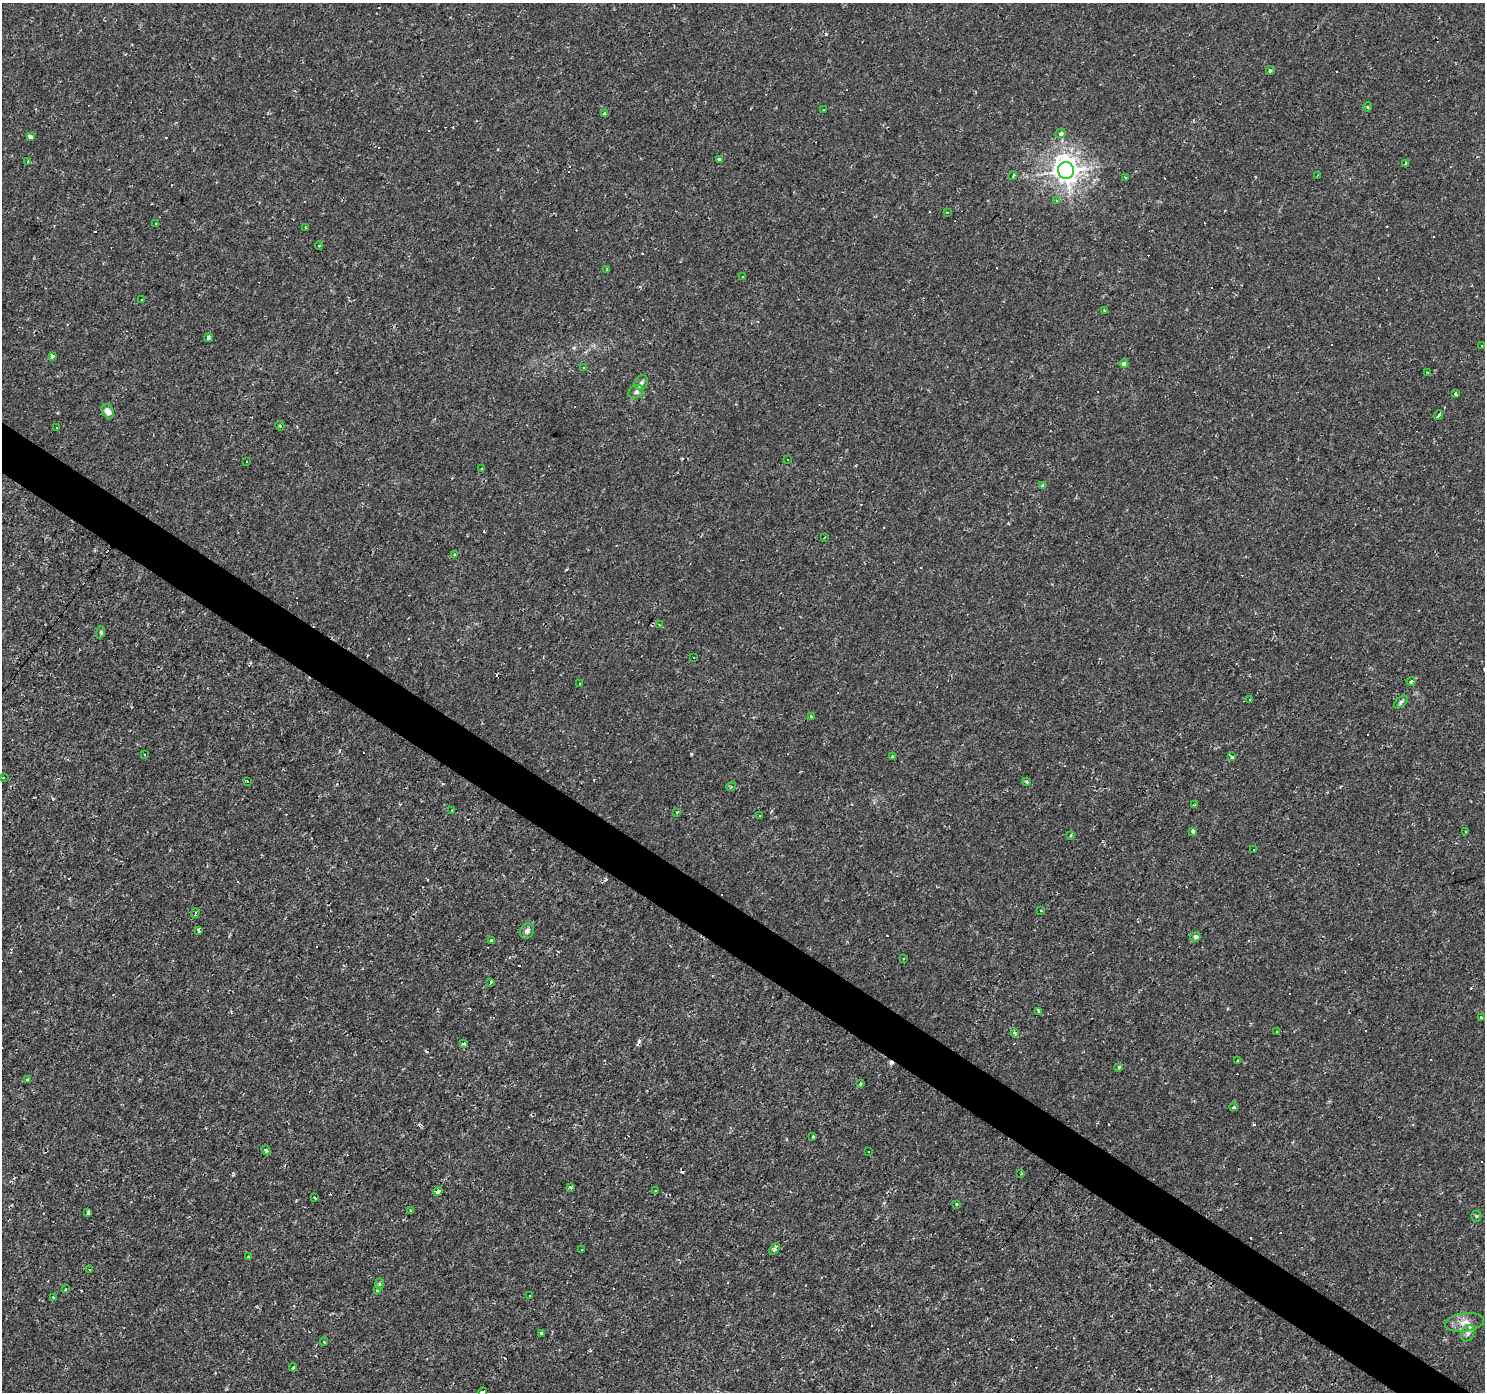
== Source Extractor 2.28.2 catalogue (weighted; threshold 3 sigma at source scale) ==
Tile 6 of 4 x 4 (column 2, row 2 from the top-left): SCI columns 1486-2968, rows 3027-4416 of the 5934 x 5985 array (HDU 1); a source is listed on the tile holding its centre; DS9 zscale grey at full resolution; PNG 1487 x 1394 px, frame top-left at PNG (2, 3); each listed source drawn as its Kron ellipse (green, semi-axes under 4 px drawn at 4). Shown black and unused: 3% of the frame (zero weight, under 2 of 3 exposures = <1% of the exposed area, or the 3 px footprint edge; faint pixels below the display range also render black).
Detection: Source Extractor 2.28.2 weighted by HDU 2 'WHT'; one run over the whole footprint, this tile lists its part. Background 0.00108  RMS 0.0015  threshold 0.00681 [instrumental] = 3 sigma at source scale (4.5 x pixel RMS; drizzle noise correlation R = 1.50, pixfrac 1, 0.0396/0.0396 arcsec/px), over >= 5 px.
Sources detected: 180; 70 cosmic-ray / hot-pixel residue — neither listed nor drawn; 1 inside a brighter listed object's ellipse — not listed separately; the other 109 listed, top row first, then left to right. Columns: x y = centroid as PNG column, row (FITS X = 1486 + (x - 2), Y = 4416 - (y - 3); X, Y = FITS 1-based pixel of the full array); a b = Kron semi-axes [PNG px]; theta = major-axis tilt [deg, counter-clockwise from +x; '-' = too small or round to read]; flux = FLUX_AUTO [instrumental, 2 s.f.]
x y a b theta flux
1270 70 4 3 - 0.18
1368 107 5 3 - 0.18
823 110 3 3 - 0.59
605 113 3 3 - 0.46
1061 133 5 4 - 0.63
30 137 4 3 - 3
720 159 4 3 - 0.42
28 161 3 3 - 0.26
1405 164 4 3 - 3.2
1066 170 8 8 - 140
1318 175 3 2 - 0.1
1013 176 4 3 - 0.31
1126 178 3 2 - 0.14
1056 200 4 4 - 0.17
947 212 3 2 - 0.16
155 223 3 2 - 0.19
305 227 3 2 - 0.12
319 245 4 3 - 0.13
607 270 3 3 - 0.43
742 276 3 3 - 0.39
141 300 3 3 - 0.38
1104 310 3 2 - 0.13
209 338 4 3 - 0.74
1482 345 3 3 - 0.39
52 356 3 3 - 0.9
1124 363 4 4 - 0.43
584 368 3 3 - 0.35
1428 373 4 3 - 0.16
641 383 8 6 58 0.4
636 392 8 6 26 0.57
1455 394 3 3 - 0.31
108 411 7 5 -60 1
1438 415 5 3 - 5.6
280 426 5 3 - 0.14
57 427 3 3 - 0.8
788 459 3 3 - 0.41
246 461 3 3 - 0.35
481 468 3 2 - 0.18
1042 486 4 3 - 0.23
824 537 3 2 - 0.16
455 554 4 4 - 0.21
659 625 4 3 - 0.17
101 632 6 4 72 0.21
693 658 3 3 - 0.37
1411 681 4 3 - 0.25
580 683 3 2 - 0.24
1250 700 3 3 - 0.46
1401 702 8 4 41 0.3
812 717 3 3 - 1.3
144 754 3 2 - 0.15
892 757 3 3 - 1.1
1231 757 3 3 - 9.2
3 778 3 2 - 0.23
247 781 3 2 - 0.11
1027 782 4 3 - 0.27
731 787 5 3 - 0.17
1195 805 4 3 - 1.7
452 811 3 2 - 0.15
677 812 3 2 - 0.12
760 816 2 2 - 0.12
1193 831 4 4 - 0.84
1466 832 3 3 - 0.16
1071 835 4 3 - 0.24
1253 850 3 3 - 0.72
1041 910 2 2 - 0.14
195 913 5 3 - 0.48
198 930 4 3 - 0.56
527 931 8 6 56 0.6
1195 937 5 4 - 0.69
492 940 3 3 - 0.32
904 959 3 3 - 0.39
491 983 3 3 - 0.62
1038 1011 4 3 - 0.54
1481 1017 3 2 - 0.11
1277 1032 3 3 - 1.9
1015 1033 4 3 - 0.46
464 1043 4 3 - 0.66
1238 1061 3 3 - 0.24
1119 1067 4 4 - 0.24
28 1080 4 3 - 0.44
860 1084 4 3 - 0.3
1233 1107 4 4 - 0.54
813 1136 3 3 - 0.46
266 1150 5 4 - 0.39
868 1152 3 3 - 0.35
1021 1173 2 2 - 0.18
570 1187 4 3 - 0.27
655 1190 3 3 - 0.59
438 1191 4 3 - 0.65
315 1198 4 2 - 0.12
956 1204 4 3 - 0.11
411 1211 3 3 - 0.55
88 1213 4 3 - 2.9
1476 1216 5 5 - 0.21
775 1249 7 4 54 0.57
582 1250 3 2 - 0.22
248 1257 4 2 - 0.13
90 1269 3 3 - 0.27
379 1284 6 4 -88 0.24
66 1289 3 2 - 0.33
377 1290 3 3 - 0.95
530 1295 3 2 - 0.27
54 1297 3 3 - 0.37
1465 1322 20 9 8 1.5
542 1333 4 3 - 1.1
1468 1333 8 6 64 0.5
324 1342 4 3 - 0.2
293 1367 4 3 - 0.31
483 1392 4 3 - 0.39
Overlapping masked pixels (flux is a lower limit): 1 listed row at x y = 438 1191
Isophote crosses this tile's border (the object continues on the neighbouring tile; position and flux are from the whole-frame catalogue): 1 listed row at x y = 483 1392
Unlisted compact peaks at least as high as the median listed source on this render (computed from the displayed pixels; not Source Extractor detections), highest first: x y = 826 34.